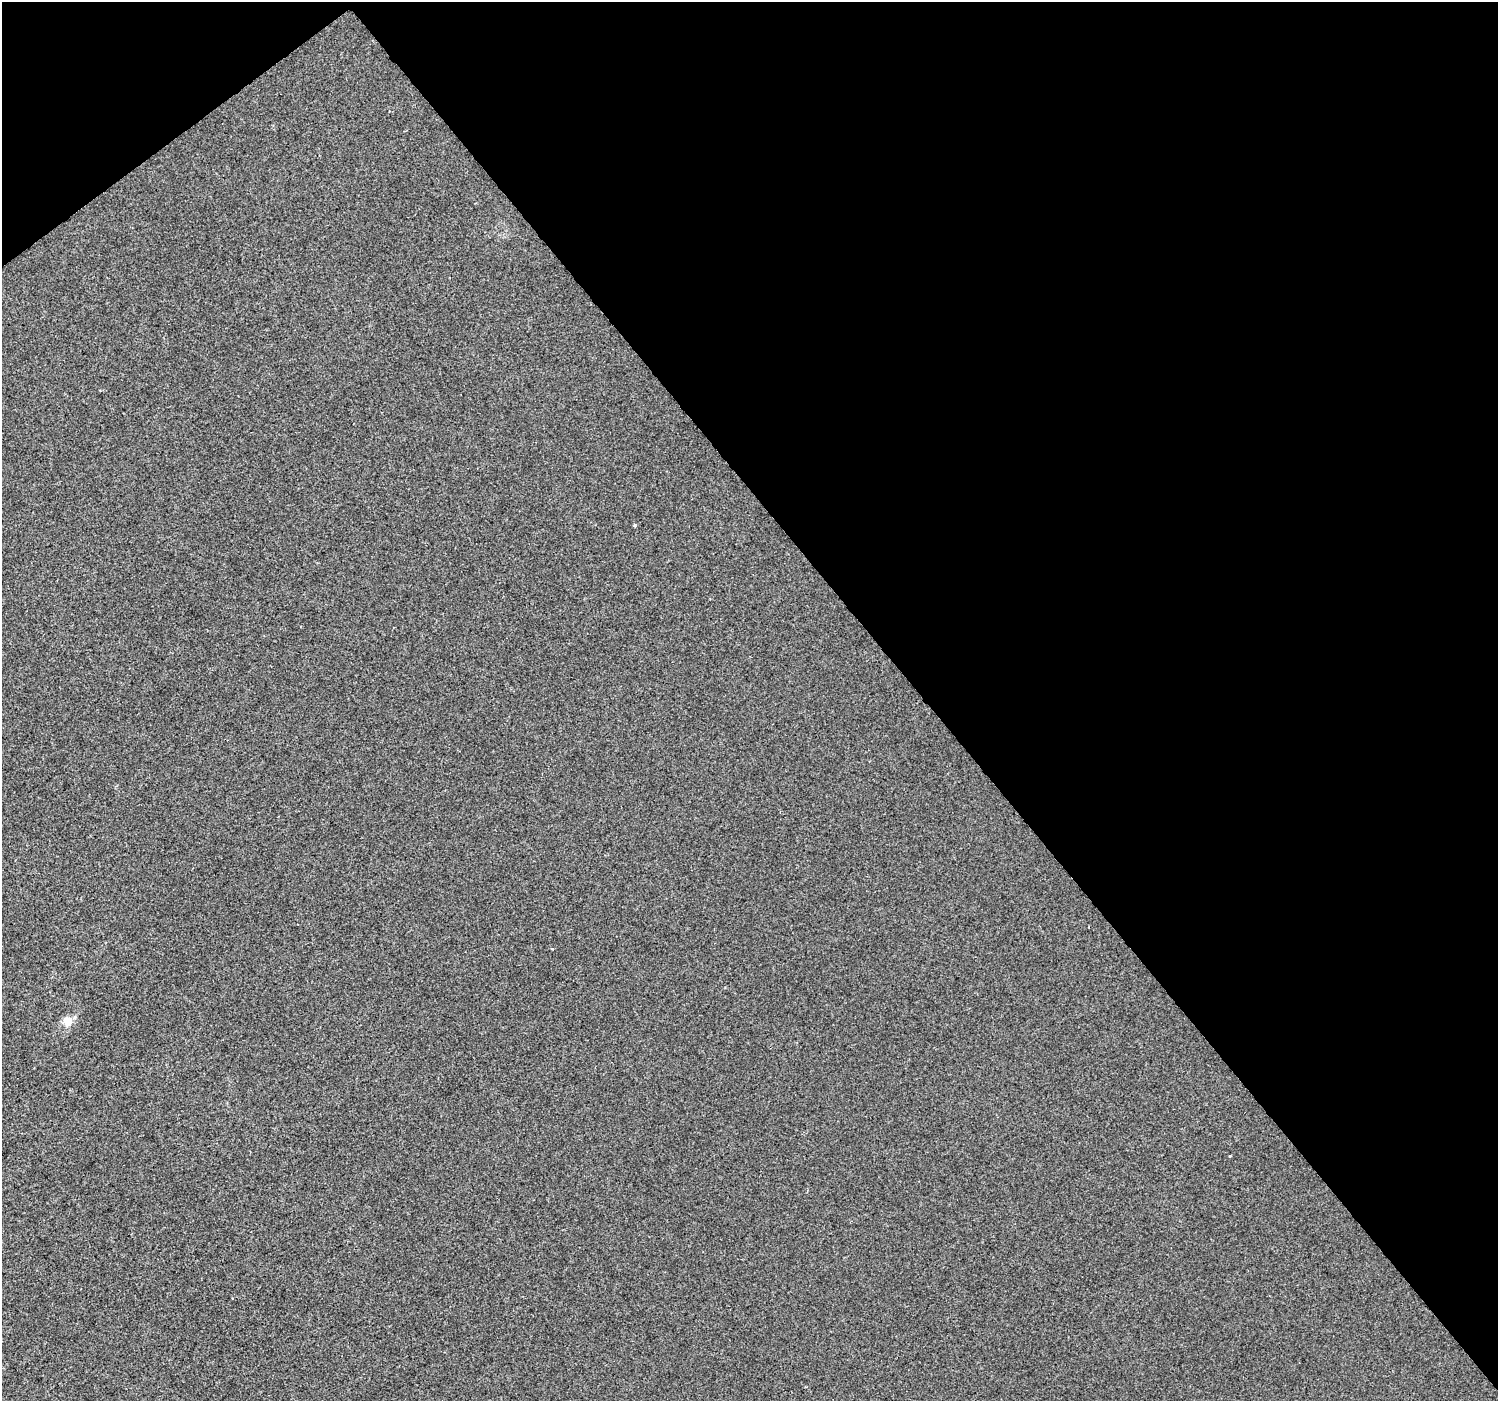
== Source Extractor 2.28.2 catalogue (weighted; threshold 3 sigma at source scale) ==
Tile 3 of 4 x 4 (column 3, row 1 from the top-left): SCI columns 2996-4491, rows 4398-5796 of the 5987 x 5932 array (HDU 1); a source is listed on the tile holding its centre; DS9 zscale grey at full resolution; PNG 1500 x 1403 px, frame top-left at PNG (2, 2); no overlay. Shown black and unused: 41% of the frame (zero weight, under 2 of 3 exposures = <1% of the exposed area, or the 3 px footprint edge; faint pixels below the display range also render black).
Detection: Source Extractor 2.28.2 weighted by HDU 2 'WHT'; one run over the whole footprint, this tile lists its part. Background -4.69e-04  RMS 0.0041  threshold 0.0186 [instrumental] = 3 sigma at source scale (4.5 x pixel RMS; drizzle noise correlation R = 1.50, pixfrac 1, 0.0396/0.0396 arcsec/px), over >= 5 px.
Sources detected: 3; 1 cosmic-ray / hot-pixel residue — not listed; the other 2 listed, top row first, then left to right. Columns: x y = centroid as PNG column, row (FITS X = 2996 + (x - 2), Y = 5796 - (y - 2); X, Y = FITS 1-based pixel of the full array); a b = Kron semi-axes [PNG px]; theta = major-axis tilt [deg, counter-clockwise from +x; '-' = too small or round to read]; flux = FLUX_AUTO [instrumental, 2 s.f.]
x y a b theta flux
552 948 4 3 - 0.36
67 1022 10 9 - 5.2